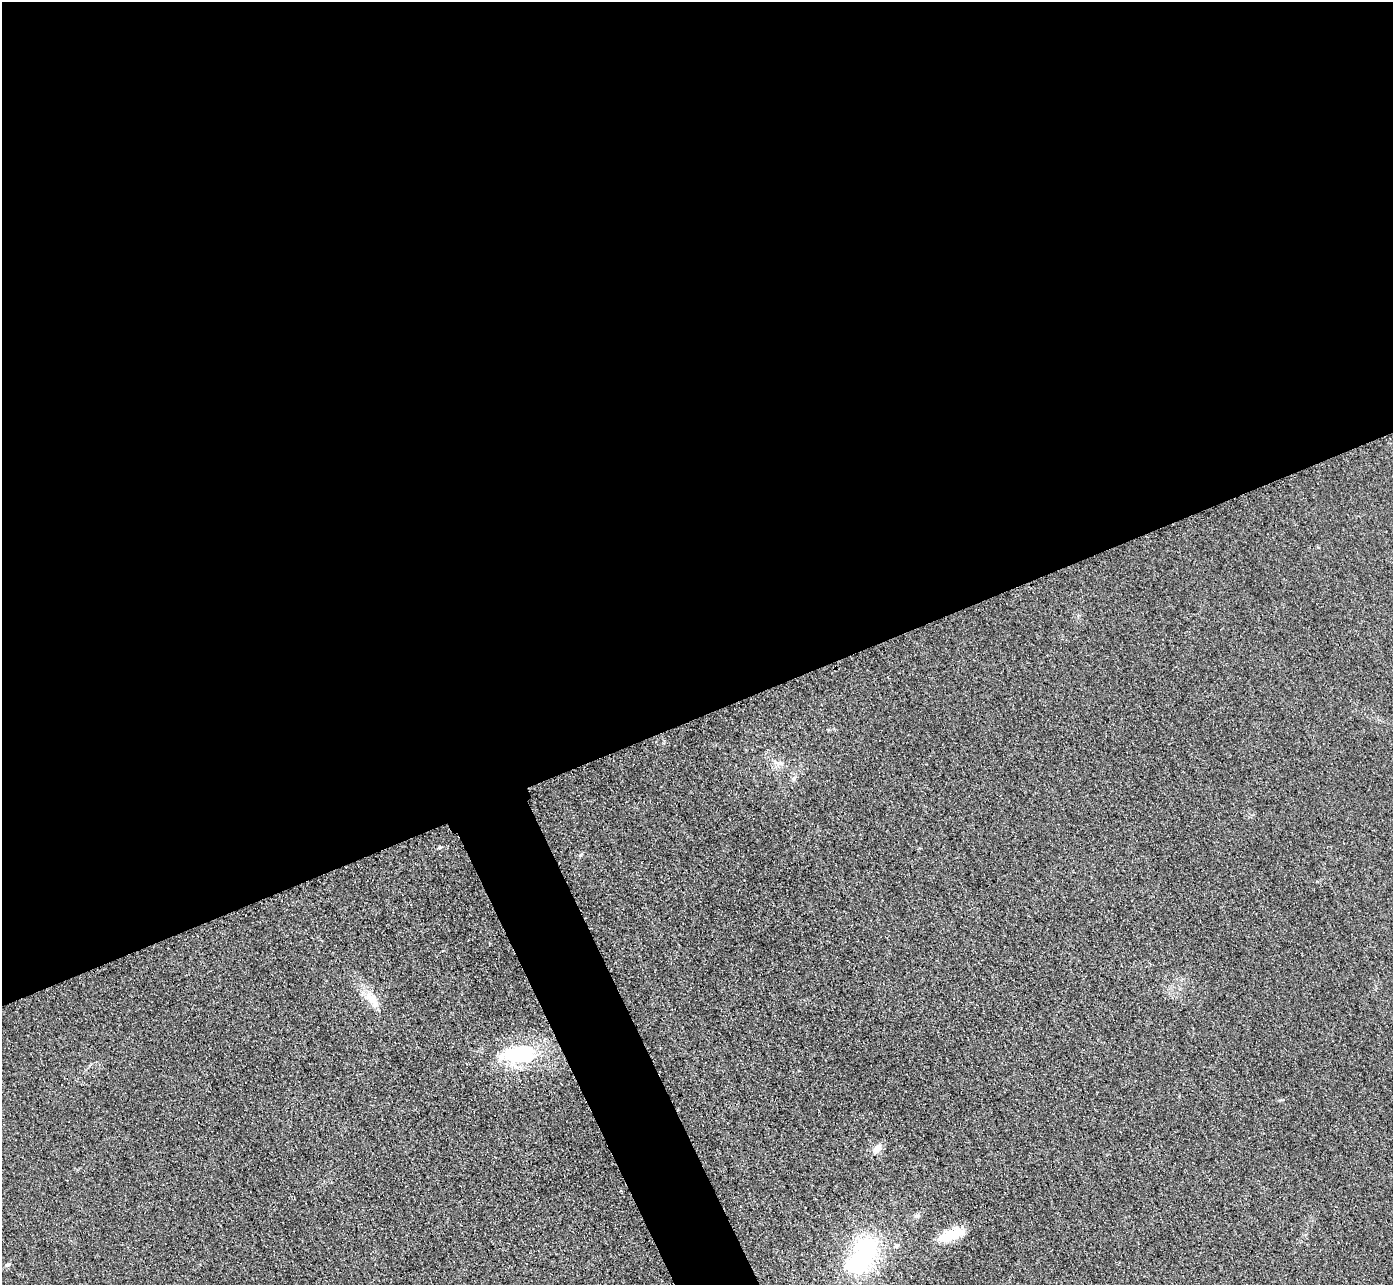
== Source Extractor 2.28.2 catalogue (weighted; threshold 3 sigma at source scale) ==
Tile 2 of 4 x 4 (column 2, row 1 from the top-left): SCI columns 1422-2812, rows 4157-5439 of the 5626 x 5614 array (HDU 1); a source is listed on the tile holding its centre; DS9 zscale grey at full resolution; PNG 1395 x 1287 px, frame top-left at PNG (2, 2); no overlay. Shown black and unused: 58% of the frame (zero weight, under 3 of 4 exposures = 3% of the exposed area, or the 3 px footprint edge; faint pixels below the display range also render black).
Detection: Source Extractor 2.28.2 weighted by HDU 2 'WHT'; one run over the whole footprint, this tile lists its part. Background 0.0828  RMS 0.017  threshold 0.0787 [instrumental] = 3 sigma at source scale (4.5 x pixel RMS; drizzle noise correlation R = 1.50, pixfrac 1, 0.05/0.05 arcsec/px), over >= 5 px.
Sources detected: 9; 1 inside a brighter object's white glare — not listed; the other 8 listed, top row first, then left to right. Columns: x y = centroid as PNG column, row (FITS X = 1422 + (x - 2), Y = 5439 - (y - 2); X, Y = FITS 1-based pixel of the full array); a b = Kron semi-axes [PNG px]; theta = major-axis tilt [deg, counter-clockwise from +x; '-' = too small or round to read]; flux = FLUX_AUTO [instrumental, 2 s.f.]
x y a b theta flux
794 778 7 4 72 3.4
372 998 17 12 -15 22
519 1054 39 22 2 130
877 1148 14 9 39 12
917 1216 7 4 19 3.3
952 1235 36 11 17 43
867 1250 26 22 69 170
8 1265 7 4 9 2.6